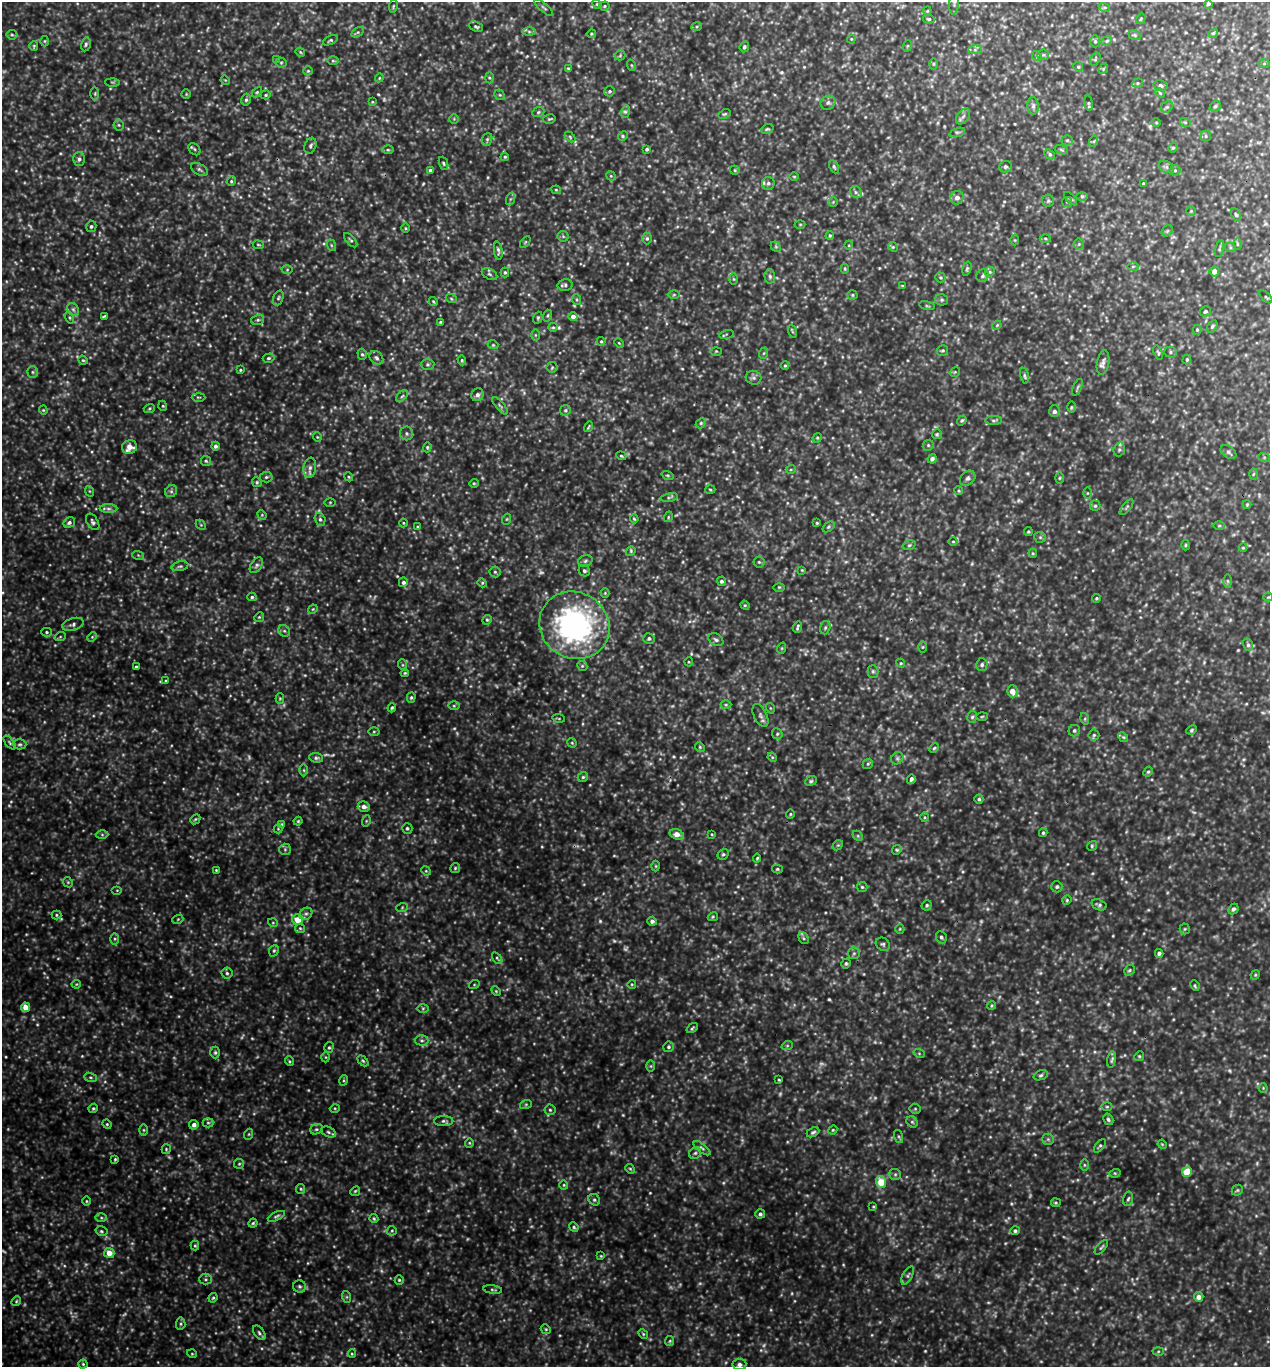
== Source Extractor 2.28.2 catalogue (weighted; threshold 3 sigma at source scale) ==
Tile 6 of 4 x 4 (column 2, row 2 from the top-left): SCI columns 1405-2672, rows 2735-4099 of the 5501 x 5490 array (HDU 1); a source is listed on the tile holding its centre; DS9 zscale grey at full resolution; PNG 1272 x 1369 px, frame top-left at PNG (2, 2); each listed source drawn as its Kron ellipse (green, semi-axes under 4 px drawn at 4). Shown black and unused: <1% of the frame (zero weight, under 3 of 5 exposures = <1% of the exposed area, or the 3 px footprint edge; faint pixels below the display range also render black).
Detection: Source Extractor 2.28.2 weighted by HDU 2 'WHT'; one run over the whole footprint, this tile lists its part. Background 0.693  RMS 0.12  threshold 0.519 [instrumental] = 3 sigma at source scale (4.5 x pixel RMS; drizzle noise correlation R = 1.50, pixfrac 1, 0.05/0.05 arcsec/px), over >= 5 px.
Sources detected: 595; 36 too faint to see at this stretch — neither listed nor drawn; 4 inside a brighter listed object's ellipse — not listed separately; of the other 555, all 500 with FLUX_AUTO >= 10.2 (the completeness limit of this list) listed and drawn (55 fainter detections not listed), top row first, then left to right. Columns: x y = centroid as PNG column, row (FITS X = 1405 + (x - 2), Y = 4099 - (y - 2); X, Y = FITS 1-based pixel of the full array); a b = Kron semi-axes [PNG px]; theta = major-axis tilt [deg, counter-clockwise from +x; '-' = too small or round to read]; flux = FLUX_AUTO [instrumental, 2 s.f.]
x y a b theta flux
954 3 12 5 84 28
597 4 5 4 - 14
1208 4 4 3 - 20
393 6 6 3 81 13
605 6 5 4 - 15
1104 7 6 3 -18 16
544 8 11 3 -40 22
927 11 4 4 - 13
929 19 6 4 -14 18
1141 19 5 4 - 13
697 26 5 3 - 14
476 27 7 4 -22 21
358 32 7 4 31 18
529 32 6 4 -2 20
1213 33 5 4 - 17
591 34 5 3 - 12
12 35 5 5 - 17
1135 35 6 5 - 19
851 39 4 4 - 12
330 40 8 4 25 20
45 41 5 3 - 11
1095 41 6 5 - 23
1107 41 5 4 - 17
86 44 7 4 79 21
34 46 5 4 - 14
907 46 6 3 71 12
744 47 5 4 - 23
975 50 6 4 1 23
300 52 5 3 - 13
620 55 5 5 - 16
1043 55 6 5 - 20
1037 56 5 4 - 16
1095 59 7 4 61 17
277 60 4 4 - 13
333 61 6 4 -1 15
281 63 5 5 - 17
1264 63 6 4 1 16
933 64 6 4 -90 14
631 65 6 3 -70 14
1078 67 5 4 - 16
568 68 4 3 - 13
1103 69 5 4 - 17
308 71 5 4 - 15
379 78 4 3 - 10
489 78 5 3 - 14
225 80 5 4 - 11
112 82 7 4 -1 14
1137 83 5 4 - 17
1161 86 7 5 -17 33
610 91 5 5 - 20
257 92 6 4 45 15
1160 93 5 4 - 13
95 94 7 3 -90 16
186 94 4 4 - 12
266 95 5 4 - 14
500 95 6 4 -42 17
246 100 6 4 75 23
372 102 4 3 - 11
828 103 7 6 - 33
1089 103 8 4 -82 17
1033 106 9 5 -84 34
1215 106 6 5 - 21
1167 107 6 5 - 22
538 112 6 5 - 18
625 112 6 4 73 22
724 114 6 4 25 16
963 116 9 5 53 37
454 119 5 5 - 15
549 119 6 4 15 17
1156 122 4 3 - 11
1185 122 5 3 - 13
119 125 5 5 - 17
767 129 6 4 19 17
957 132 8 3 19 21
623 136 5 4 - 17
1206 136 5 5 - 17
570 137 6 4 -47 14
487 139 6 5 - 19
1067 140 5 5 - 20
1094 141 6 3 71 14
310 146 8 5 71 28
1173 148 5 4 - 17
194 149 7 5 -47 18
647 149 4 3 - 21
388 150 6 4 -1 16
1061 150 7 4 -20 17
1050 154 6 4 -43 19
505 157 4 3 - 12
79 159 6 6 - 35
443 163 7 4 -68 19
834 167 7 4 -64 19
1005 167 6 5 - 23
1166 167 8 5 -26 27
199 170 9 5 -31 26
430 170 4 3 - 18
735 170 5 4 - 14
1175 170 6 5 - 20
611 176 5 4 - 13
794 176 5 3 - 11
231 181 5 4 - 17
768 183 6 6 - 28
1143 183 3 3 - 12
556 190 4 4 - 12
856 192 6 5 - 29
1082 196 6 4 1 17
957 198 7 6 - 57
510 199 6 4 71 20
1071 199 8 3 -45 19
1048 201 6 6 - 21
833 202 4 4 - 13
1067 202 5 5 - 14
1191 211 5 4 - 13
1236 214 6 4 -63 17
800 224 5 3 - 12
91 226 6 5 - 26
406 228 4 3 - 11
1167 231 6 5 - 19
563 236 6 5 - 18
830 236 4 3 - 15
647 238 6 4 -90 21
1045 238 5 3 - 15
351 240 8 4 -48 21
1015 240 5 3 - 11
525 242 6 3 53 13
1079 244 5 5 - 18
1237 244 6 4 -89 14
258 245 5 3 - 11
331 245 6 4 -71 15
849 245 4 3 - 11
776 247 6 4 -45 16
893 247 5 4 - 13
1230 247 6 4 -19 16
1219 249 9 4 76 19
498 251 9 3 -83 24
1133 266 6 4 2 17
845 269 5 3 - 12
967 269 7 4 74 18
287 270 5 3 - 12
1214 271 5 5 - 67
505 272 5 4 - 15
990 272 5 4 - 17
489 274 8 5 -28 24
770 276 7 5 -87 25
983 276 6 5 - 27
941 277 5 5 - 18
734 279 6 4 -89 15
565 285 7 5 13 27
903 286 4 3 - 11
674 295 6 4 1 16
853 295 5 4 - 15
1266 297 8 3 -44 13
278 298 8 5 71 22
451 298 5 3 - 13
577 300 5 3 - 14
942 300 6 5 - 21
433 301 4 3 - 13
927 306 8 3 -13 13
73 309 7 5 -54 26
1205 311 6 5 - 26
104 316 4 2 - 14
547 316 6 4 72 16
573 316 4 4 - 68
70 318 6 3 -71 13
538 318 6 4 70 17
258 320 6 5 - 22
440 322 3 2 - 11
997 325 4 3 - 11
553 327 5 4 - 15
1212 327 7 4 59 20
1197 330 5 4 - 16
792 331 6 4 -71 15
726 334 7 3 16 15
535 335 6 4 -90 14
601 341 4 4 - 13
619 343 5 3 - 10
493 345 5 3 - 14
943 350 5 5 - 19
716 351 6 4 2 13
1170 352 6 5 - 23
764 353 6 3 71 14
1158 353 7 3 -71 17
362 354 6 4 -73 19
269 358 6 4 15 18
376 358 8 6 -45 30
83 360 5 4 - 13
462 360 5 4 - 15
1187 360 5 4 - 14
1103 363 12 6 79 48
427 364 7 5 0 21
785 365 4 4 - 14
552 367 5 5 - 18
240 370 4 3 - 13
33 372 5 5 - 21
955 372 5 3 - 12
1024 376 8 4 -80 21
753 378 8 7 - 31
1077 387 9 3 68 17
477 395 6 6 - 40
402 396 7 4 44 20
198 397 7 3 0 15
163 406 5 3 - 11
500 406 10 4 -49 24
1071 407 5 3 - 12
149 408 6 4 20 15
43 410 4 4 - 13
565 410 5 5 - 21
1054 411 6 5 - 46
962 420 5 4 - 19
994 420 8 4 1 24
701 423 6 4 47 20
589 427 5 3 - 13
407 433 7 6 - 30
937 434 5 5 - 16
317 437 5 4 - 13
817 438 5 4 - 12
928 445 6 5 - 19
215 446 4 4 - 30
130 447 7 6 - 120
427 447 5 4 - 14
1119 449 7 5 71 28
1228 452 9 5 -37 29
621 456 5 4 - 14
1264 457 6 4 -18 15
932 459 5 4 - 36
206 461 5 5 - 16
310 468 10 6 82 47
791 469 5 3 - 12
1253 474 5 3 - 13
668 475 6 4 -18 15
266 477 6 5 - 22
349 477 4 3 - 12
968 478 8 6 43 35
1059 478 6 4 89 15
257 482 5 4 - 16
474 483 5 4 - 13
710 490 5 3 - 12
89 491 5 3 - 12
171 491 6 5 - 24
959 491 5 3 - 13
1087 493 5 3 - 11
669 497 8 3 13 22
330 502 5 3 - 11
1247 505 4 3 - 12
1095 506 5 5 - 20
1126 507 9 3 50 22
108 509 9 4 0 29
262 515 5 4 - 12
668 517 5 3 - 13
320 519 6 5 - 29
507 519 5 3 - 11
634 519 4 3 - 13
93 522 9 5 -57 26
69 523 6 5 - 31
403 523 4 4 - 11
817 523 3 3 - 12
201 525 6 4 -44 17
1219 526 6 4 1 16
418 527 4 4 - 13
828 527 6 4 38 20
1028 532 4 4 - 15
1040 537 6 5 - 20
953 542 5 3 - 12
909 545 6 5 - 19
1185 545 5 3 - 13
1243 548 4 4 - 12
631 551 5 4 - 16
1033 553 4 4 - 12
138 555 6 4 -19 14
585 561 7 5 18 25
759 562 5 5 - 17
256 565 9 5 55 33
180 566 8 4 13 23
802 570 4 4 - 11
584 571 6 5 - 23
495 572 5 5 - 18
721 581 5 4 - 32
1228 581 6 4 -89 19
403 582 5 4 - 32
482 583 5 4 - 15
779 587 6 4 0 13
605 593 4 4 - 13
252 597 4 4 - 20
1268 597 4 4 - 12
1096 598 4 3 - 14
745 605 5 4 - 13
313 609 5 3 - 11
259 617 5 4 - 15
487 620 5 4 - 16
73 624 11 6 17 38
574 625 36 33 -32 2800
797 627 6 2 72 19
825 628 7 5 74 24
284 631 6 5 - 22
46 632 5 4 - 16
60 637 6 3 19 13
92 637 5 4 - 14
649 638 5 5 - 25
716 640 8 5 -32 30
1248 645 6 5 - 26
923 647 5 3 - 13
782 648 6 3 72 12
689 662 4 4 - 13
901 663 4 4 - 12
403 665 6 3 -71 15
982 665 6 5 - 27
582 666 5 4 - 16
136 667 3 3 - 20
873 671 6 5 - 23
405 673 4 3 - 13
166 681 3 3 - 11
1012 691 6 5 - 100
280 698 5 4 - 12
411 698 5 4 - 18
726 705 5 3 - 13
454 706 6 4 0 14
392 708 4 3 - 16
770 708 5 3 - 11
760 715 12 6 -64 41
982 716 6 3 2 13
972 717 6 4 75 22
558 718 6 2 -9 11
1085 719 6 4 -73 15
1192 730 5 4 - 16
1074 731 6 5 - 21
374 732 5 3 - 13
777 734 6 5 - 19
1094 735 5 5 - 20
1123 737 5 4 - 15
10 743 8 3 -51 18
572 743 5 4 - 12
20 744 7 5 0 21
700 747 5 4 - 15
934 748 5 4 - 14
772 757 5 4 - 13
316 758 7 5 -7 25
897 758 6 5 - 25
868 764 5 4 - 17
304 770 6 4 -89 17
1148 772 5 4 - 16
583 777 5 5 - 19
911 779 5 3 - 29
811 781 6 4 23 19
979 799 4 4 - 19
364 807 6 5 - 57
790 814 5 4 - 14
925 817 5 3 - 12
195 819 5 4 - 16
298 821 4 3 - 12
366 821 6 3 72 12
282 824 4 4 - 12
407 828 5 5 - 23
278 829 4 4 - 11
1043 833 4 3 - 17
677 834 7 5 -18 100
712 834 4 3 - 11
102 835 6 4 -1 18
858 836 6 4 -46 17
838 845 6 4 42 16
1092 846 5 4 - 15
285 849 6 5 - 22
897 850 5 4 - 16
723 854 6 5 - 20
757 858 4 3 - 14
656 866 5 3 - 12
455 868 5 5 - 16
777 869 5 4 - 16
216 870 3 3 - 10
426 871 5 4 - 12
68 882 5 4 - 15
862 887 5 5 - 20
1057 887 5 5 - 22
117 890 5 3 - 10
1067 900 5 4 - 13
927 905 5 4 - 18
1099 905 8 5 -19 26
402 908 6 4 20 15
1233 909 6 4 47 25
306 914 7 5 40 30
56 915 5 4 - 16
713 917 5 4 - 14
178 919 5 3 - 13
298 920 5 5 - 160
652 921 4 4 - 34
273 923 5 3 - 11
300 928 5 4 - 15
900 929 5 4 - 13
1185 929 5 5 - 17
941 937 6 5 - 22
804 938 6 4 -61 18
115 939 6 4 -90 18
883 944 7 6 - 26
274 951 6 4 68 19
854 953 6 5 - 24
1159 953 4 4 - 31
497 958 7 3 -54 14
846 963 5 4 - 19
1129 970 6 5 - 19
227 973 5 5 - 23
1255 975 5 4 - 12
76 984 5 4 - 12
632 984 4 3 - 10
474 985 5 3 - 11
1195 986 5 3 - 15
496 991 5 3 - 12
992 1005 4 3 - 12
25 1007 5 4 - 120
423 1008 6 4 1 16
692 1028 6 4 37 16
422 1040 7 5 -3 25
787 1046 6 3 19 14
329 1047 5 4 - 19
669 1047 5 5 - 20
215 1052 6 4 90 21
919 1053 6 3 -19 13
1139 1056 5 4 - 16
326 1057 5 3 - 11
1112 1060 8 4 80 24
289 1061 5 3 - 13
363 1061 6 4 -45 17
651 1066 6 4 -90 15
1041 1075 7 4 19 24
91 1077 6 4 -19 18
344 1080 5 3 - 12
779 1080 3 3 - 13
1263 1088 4 4 - 13
526 1104 6 4 19 16
1107 1107 5 3 - 14
93 1108 5 4 - 15
335 1108 5 3 - 12
915 1109 5 5 - 16
550 1110 5 5 - 19
1108 1119 6 4 -59 22
444 1121 10 5 -1 30
912 1122 6 5 - 21
208 1123 5 5 - 17
107 1124 5 4 - 14
194 1125 5 4 - 44
316 1129 6 5 - 22
144 1130 6 4 -89 18
833 1130 4 4 - 12
328 1132 7 5 -28 24
813 1132 7 4 26 23
249 1134 5 3 - 12
899 1136 7 3 -71 15
1048 1139 6 5 - 22
469 1143 4 4 - 13
1162 1144 5 3 - 11
1100 1146 8 4 51 21
702 1148 10 4 -38 28
166 1149 5 4 - 13
695 1153 6 5 - 24
115 1159 3 3 - 14
239 1164 5 5 - 17
1084 1165 6 4 -89 17
630 1169 5 4 - 14
1187 1172 5 5 - 280
1115 1173 6 3 16 13
895 1174 6 5 - 21
881 1182 6 5 - 280
564 1185 4 4 - 12
301 1189 5 4 - 16
1237 1190 6 5 - 17
355 1191 5 4 - 15
1128 1199 7 4 77 21
594 1200 6 5 - 22
86 1201 5 3 - 11
1056 1203 5 4 - 14
873 1206 4 3 - 11
760 1214 5 4 - 25
276 1216 9 4 24 23
101 1218 6 4 -1 18
374 1219 4 3 - 14
253 1223 4 4 - 16
574 1227 5 4 - 16
101 1231 6 4 -15 19
392 1231 5 4 - 15
1015 1231 5 4 - 23
195 1246 5 4 - 15
1101 1247 9 3 49 18
109 1253 5 5 - 130
601 1256 4 3 - 10
908 1275 10 5 61 30
205 1279 6 5 - 22
399 1280 5 4 - 16
300 1286 6 6 - 24
493 1290 9 3 -8 15
347 1297 6 4 -71 15
1199 1297 5 4 - 69
213 1298 5 4 - 14
16 1301 5 4 - 14
181 1324 6 4 85 20
546 1329 5 4 - 16
259 1333 8 5 -54 26
643 1334 5 4 - 14
670 1341 5 4 - 14
1158 1351 5 3 - 12
192 1354 5 3 - 10
352 1354 4 4 - 11
83 1364 4 4 - 14
739 1364 7 5 6 43
Isophote crosses this tile's border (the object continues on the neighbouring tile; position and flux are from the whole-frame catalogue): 2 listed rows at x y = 954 3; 1266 297
Unlisted compact peaks at least as high as the median listed source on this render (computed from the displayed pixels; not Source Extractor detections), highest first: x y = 829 999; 600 921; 1037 1002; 1173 989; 1108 1004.